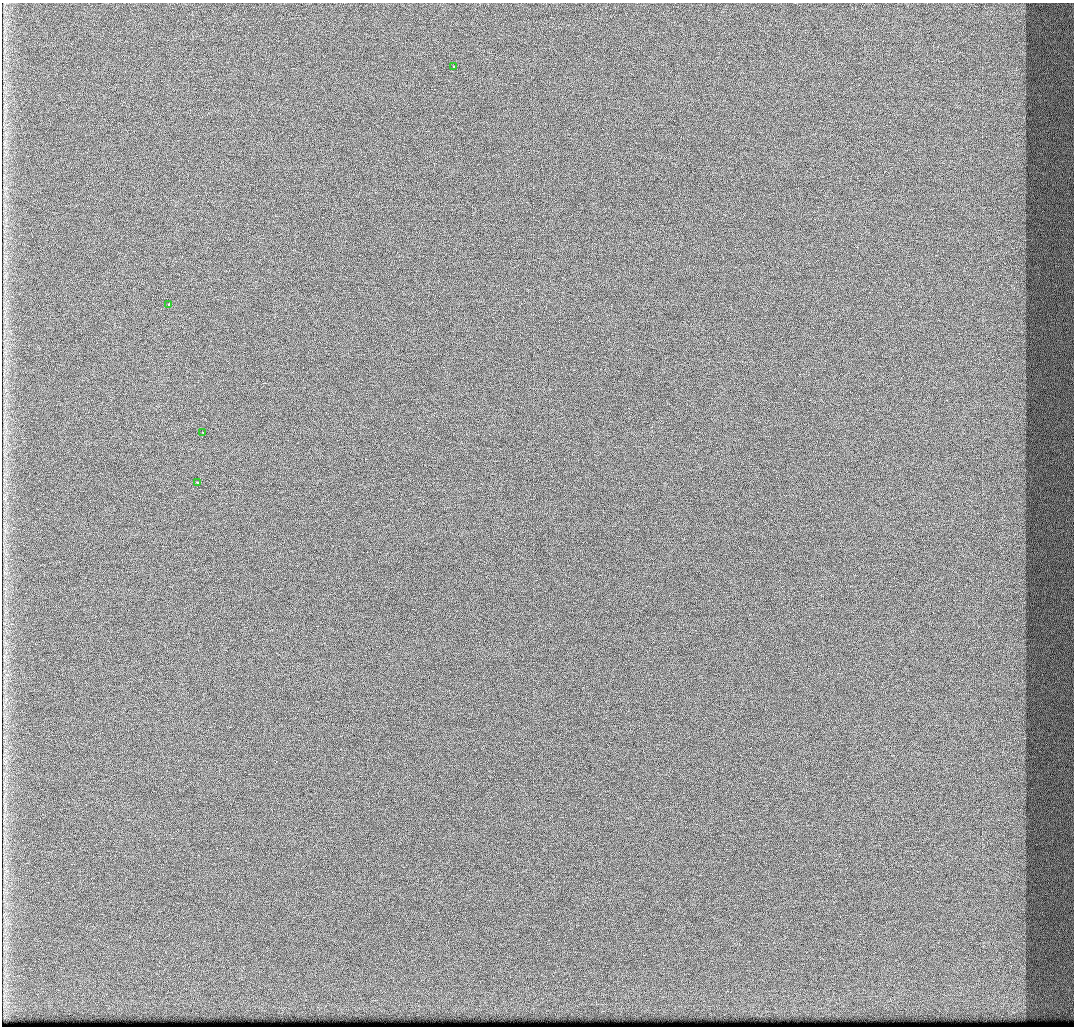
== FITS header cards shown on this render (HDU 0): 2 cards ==
NAXIS1  =                 1072 / Axis length
NAXIS2  =                 1024 / Axis length

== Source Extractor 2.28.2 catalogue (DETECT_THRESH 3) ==
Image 1072 x 1024 px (HDU 0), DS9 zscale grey, 1 PNG px = 1 image px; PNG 1076 x 1028 px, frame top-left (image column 1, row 1024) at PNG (2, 3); each listed source drawn as its Kron ellipse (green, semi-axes under 4 px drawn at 4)
Background 428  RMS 4.9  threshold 14.8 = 3 sigma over >= 5 px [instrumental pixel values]
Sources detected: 4; all 4 listed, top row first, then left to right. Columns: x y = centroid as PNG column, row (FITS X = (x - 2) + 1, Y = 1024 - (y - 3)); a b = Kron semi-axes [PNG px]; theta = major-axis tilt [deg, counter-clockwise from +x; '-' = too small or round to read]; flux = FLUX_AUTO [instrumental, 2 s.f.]
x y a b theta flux
453 66 3 2 - 3000
169 305 4 3 - 12000
203 432 3 3 - 1000
198 483 3 3 - 1800